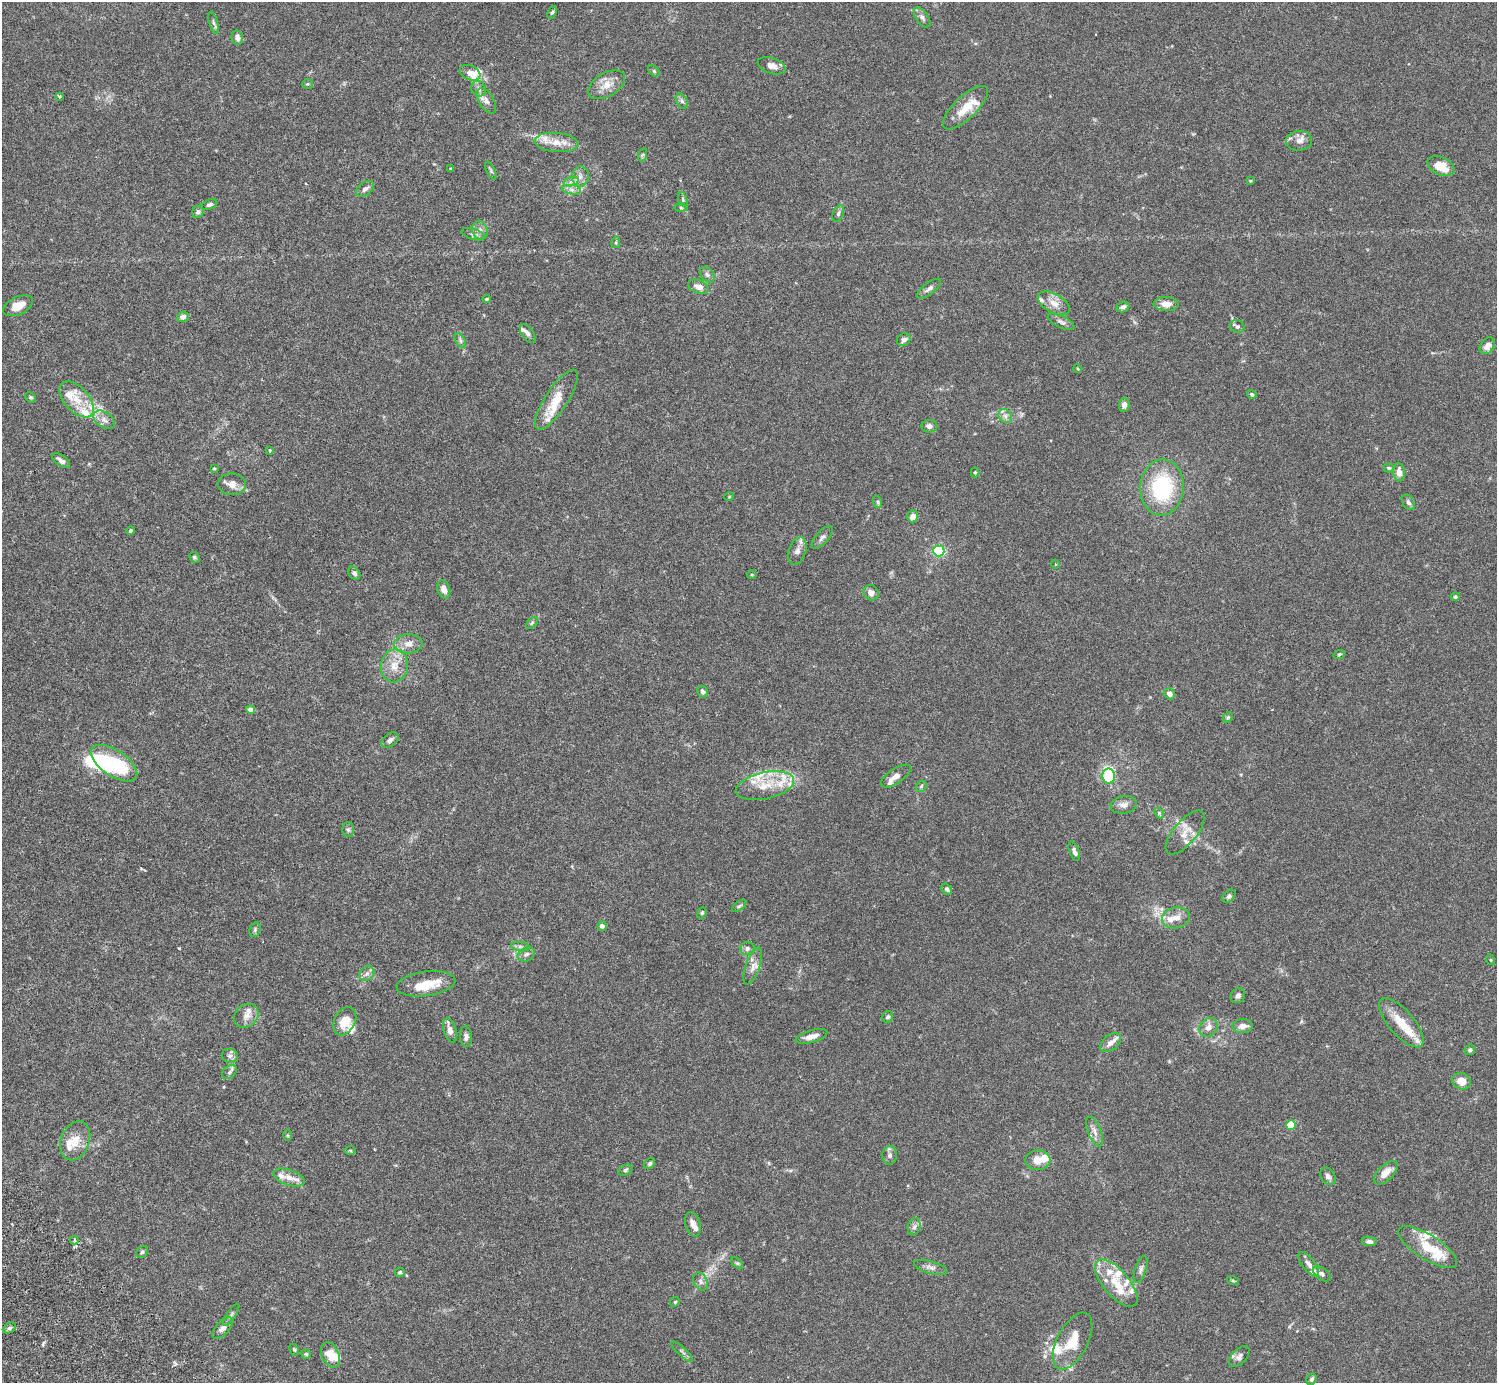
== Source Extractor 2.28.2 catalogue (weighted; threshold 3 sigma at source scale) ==
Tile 7 of 4 x 4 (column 3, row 2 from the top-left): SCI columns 3037-4531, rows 2968-4348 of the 6074 x 6074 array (HDU 1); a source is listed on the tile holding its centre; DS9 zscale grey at full resolution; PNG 1499 x 1385 px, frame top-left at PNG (2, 2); each listed source drawn as its Kron ellipse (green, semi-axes under 4 px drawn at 4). Shown black and unused: <1% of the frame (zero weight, under 3 of 6 exposures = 3% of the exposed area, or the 3 px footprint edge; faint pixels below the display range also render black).
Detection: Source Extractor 2.28.2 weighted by HDU 2 'WHT'; one run over the whole footprint, this tile lists its part. Background 0.0146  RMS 0.002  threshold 0.00807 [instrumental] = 3 sigma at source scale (4.09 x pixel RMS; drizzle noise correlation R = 1.36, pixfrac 0.8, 0.05/0.05 arcsec/px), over >= 5 px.
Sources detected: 213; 3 inside a brighter object's white glare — neither listed nor drawn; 44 inside a brighter listed object's ellipse — not listed separately; the other 166 listed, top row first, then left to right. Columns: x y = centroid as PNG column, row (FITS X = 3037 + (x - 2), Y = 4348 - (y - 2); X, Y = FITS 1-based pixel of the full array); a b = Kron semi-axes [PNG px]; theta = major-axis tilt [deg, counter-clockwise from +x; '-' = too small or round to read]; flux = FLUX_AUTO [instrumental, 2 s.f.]
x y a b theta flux
552 12 6 4 62 0.26
922 17 11 6 -55 0.62
213 23 11 3 -75 0.39
237 38 7 6 - 0.86
772 66 14 8 -18 1.2
654 71 7 4 -45 0.26
470 73 10 7 -23 1.4
307 84 5 4 - 0.22
607 85 20 11 30 2.3
479 89 8 7 - 0.63
59 96 3 3 - 0.43
486 101 14 7 -59 1
682 101 8 5 -59 0.41
965 108 29 11 44 3.7
1299 141 13 9 8 1.3
556 142 22 9 -4 2.3
642 155 7 4 70 0.28
1441 166 14 9 -25 3.1
451 169 3 3 - 0.31
491 171 9 4 -63 0.3
580 177 10 8 86 1
1250 181 4 3 - 0.17
571 182 7 4 19 0.58
365 189 10 6 34 0.71
571 190 9 4 -9 0.63
683 199 7 4 -71 0.29
209 205 8 5 21 0.38
681 208 6 4 -1 0.22
198 212 6 5 - 0.45
838 213 9 5 68 0.44
480 230 10 7 -73 0.84
473 234 12 5 -18 0.61
616 242 6 4 78 0.24
707 275 9 6 -49 0.55
698 287 11 6 -21 1.2
929 289 14 5 37 0.73
487 299 4 3 - 0.25
1054 303 18 9 -29 1.7
1166 304 12 7 -2 1.5
18 306 16 9 25 1.9
1123 307 6 5 - 0.59
183 317 6 5 - 0.8
1061 322 15 6 -26 0.7
1237 326 7 6 - 0.47
528 334 11 6 -54 0.57
460 340 8 4 -60 0.42
904 340 7 6 - 0.77
1487 346 9 6 54 1.2
1078 369 4 3 - 0.15
1252 394 5 4 - 0.38
31 397 6 4 -43 0.25
77 399 21 12 -48 3.1
556 400 35 11 57 4.1
1124 405 7 5 88 0.94
1005 416 7 6 - 0.67
104 420 12 7 -36 1
929 426 8 6 -4 0.75
270 450 4 3 - 0.24
61 461 10 5 -35 0.66
214 468 4 4 - 0.24
1389 468 5 4 - 0.25
1399 472 9 5 -85 1.3
975 473 5 4 - 0.21
232 484 14 11 -5 1.4
1162 487 28 22 87 14
729 497 5 3 - 0.14
878 502 6 4 -71 0.28
1408 502 8 5 -57 0.51
913 516 6 5 - 1.1
130 531 4 4 - 0.29
822 537 14 6 48 0.65
797 551 14 8 70 1
939 551 6 5 - 11
194 557 6 5 - 0.27
1055 564 4 3 - 0.14
354 573 7 5 -55 0.5
752 574 5 3 - 0.2
444 589 9 6 -71 1.1
871 593 8 7 - 0.92
1455 597 5 4 - 0.31
532 623 7 4 46 0.29
408 644 14 9 3 1.5
1339 654 6 3 20 0.2
394 666 16 13 84 2.6
703 692 6 5 - 0.57
1169 694 6 5 - 0.88
251 710 4 4 - 1.6
1228 717 6 4 44 0.23
390 740 9 6 38 0.62
114 763 26 13 -34 13
896 776 17 7 33 1.2
1109 776 7 6 - 12
765 786 30 13 12 4.4
921 786 6 5 - 0.28
1124 805 13 8 9 0.98
1159 813 6 4 -48 0.23
348 830 7 6 - 0.38
1185 832 27 11 50 2.5
1074 851 10 4 -70 0.65
947 889 6 4 -52 0.45
1229 896 7 5 44 0.46
739 906 8 4 36 0.31
702 913 6 4 68 0.24
1176 918 14 10 10 1.6
602 926 5 5 - 0.68
255 930 7 5 71 0.34
520 947 9 4 -9 0.5
747 948 7 6 - 0.64
526 954 9 6 27 0.56
1491 960 5 3 - 0.16
753 966 19 7 71 1.2
367 974 8 6 42 0.64
426 984 30 12 8 4.1
1238 996 8 6 55 0.59
246 1016 13 11 41 1.4
887 1017 6 5 - 0.38
345 1021 15 10 62 2.7
1401 1023 30 12 -49 4.3
1243 1026 10 7 3 1.3
1208 1028 10 8 52 1.2
450 1030 12 6 -74 1.1
812 1036 16 6 16 1.5
466 1037 10 6 -85 0.61
1110 1043 12 7 40 1.3
1470 1050 5 5 - 0.44
230 1056 8 7 - 0.59
229 1072 8 6 40 0.51
1461 1081 9 8 - 1.9
1291 1125 5 4 - 5
1095 1132 16 6 -68 1
288 1135 6 4 -90 0.21
75 1141 20 14 69 2.6
350 1151 6 4 -1 0.26
890 1155 9 7 81 0.64
1038 1160 12 10 -1 2.2
650 1164 6 4 46 0.36
625 1170 7 5 28 0.33
1386 1173 15 7 44 1.7
1328 1176 9 7 -55 0.65
289 1177 16 7 -18 1.5
693 1224 12 7 -75 1.2
914 1227 9 6 74 0.53
74 1240 4 3 - 0.3
1369 1242 7 4 -8 0.62
1428 1247 34 12 -32 5.2
142 1252 7 5 46 0.37
737 1263 7 4 -43 0.27
1309 1264 14 6 -52 1
931 1267 17 6 -16 0.88
1141 1269 14 5 72 0.66
400 1272 5 4 - 0.33
1322 1274 10 6 -37 0.53
700 1281 9 6 -61 0.66
1233 1281 6 3 -19 0.19
1116 1283 29 13 -50 4.3
675 1302 5 4 - 0.22
231 1315 13 4 56 0.47
9 1328 7 5 27 0.39
223 1328 13 6 49 0.97
1073 1341 31 15 63 4.4
294 1350 6 4 -62 0.23
682 1352 14 3 -42 0.43
306 1354 5 5 - 0.23
330 1355 13 8 -67 2.8
1239 1357 13 7 45 0.76
1312 1379 6 5 - 0.37